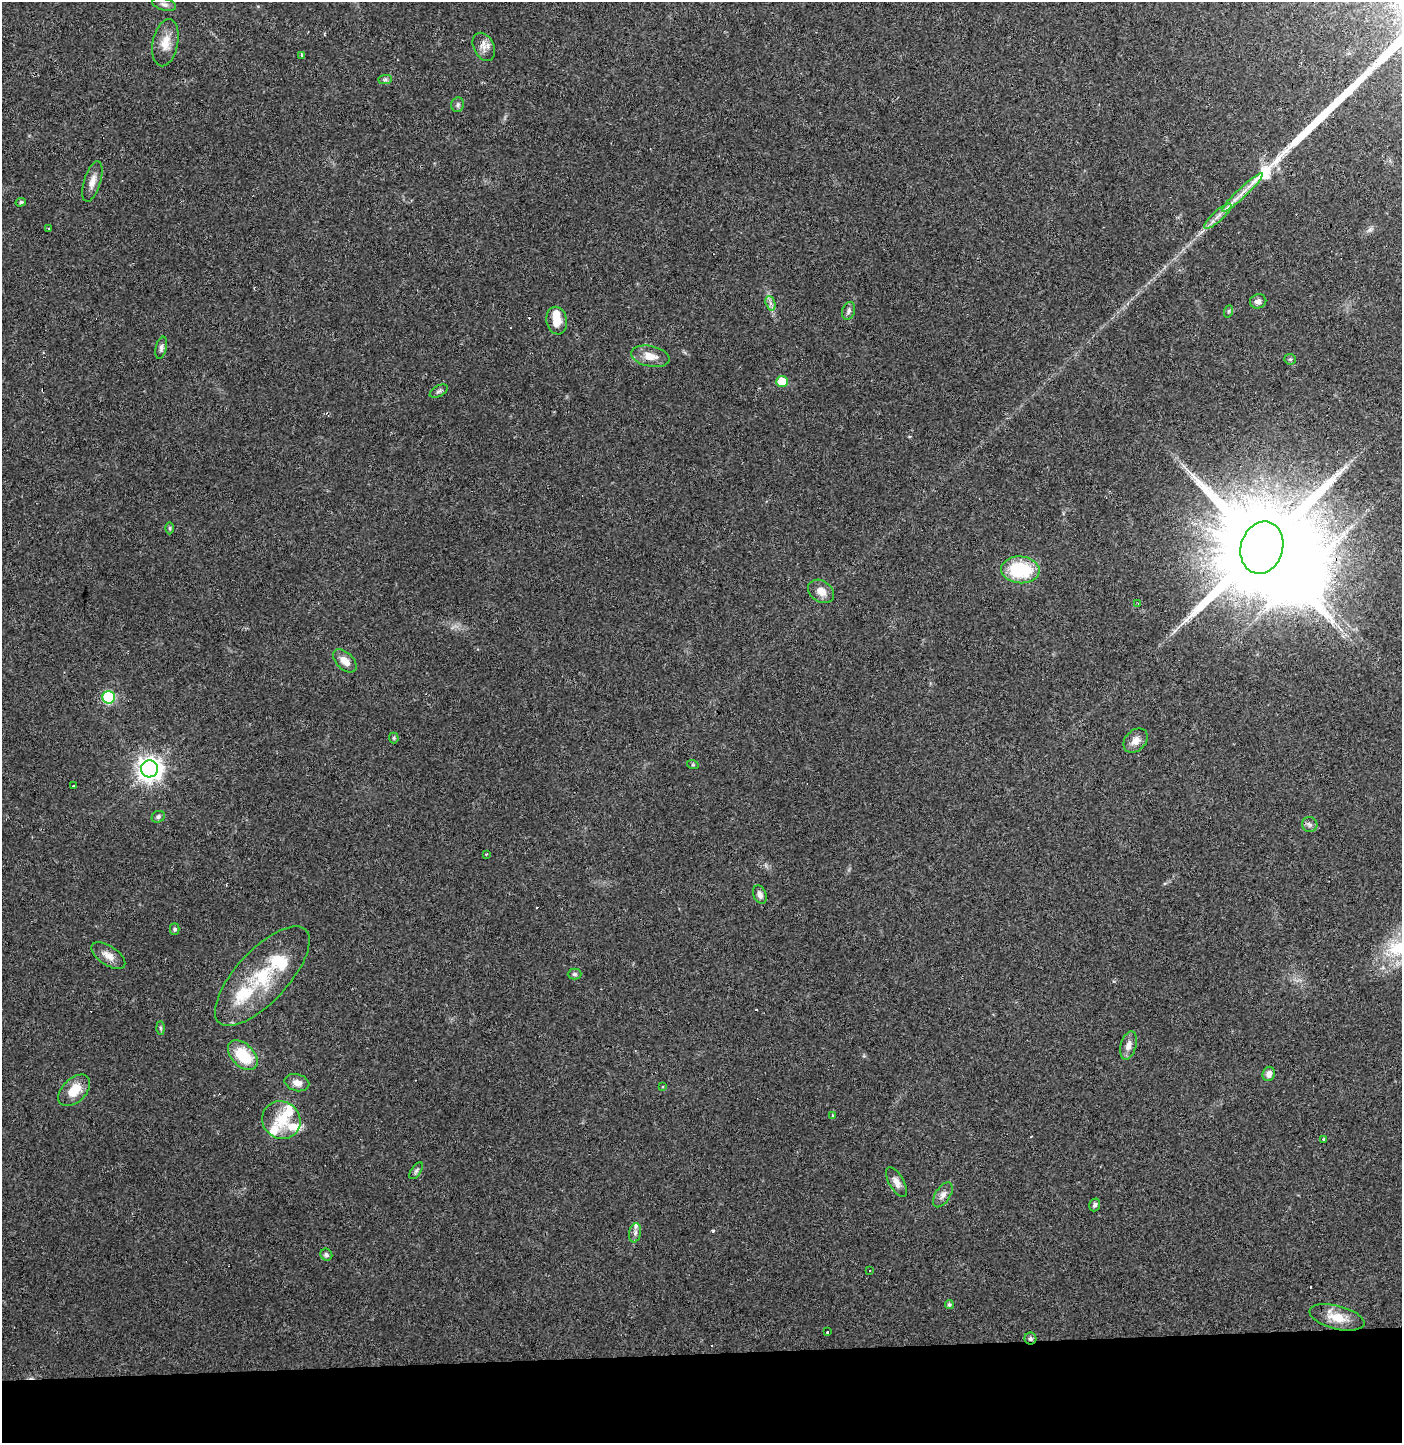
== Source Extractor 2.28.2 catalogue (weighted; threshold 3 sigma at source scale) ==
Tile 8 of 3 x 3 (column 2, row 3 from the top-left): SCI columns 1400-2799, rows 68-1508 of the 4202 x 4458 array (HDU 1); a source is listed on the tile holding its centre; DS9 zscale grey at full resolution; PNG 1404 x 1445 px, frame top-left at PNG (2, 2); each listed source drawn as its Kron ellipse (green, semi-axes under 4 px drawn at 4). Shown black and unused: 6% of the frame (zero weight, under 3 of 4 exposures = <1% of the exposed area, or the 3 px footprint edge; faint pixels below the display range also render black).
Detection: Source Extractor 2.28.2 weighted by HDU 2 'WHT'; one run over the whole footprint, this tile lists its part. Background 0.0468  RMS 0.0038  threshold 0.0169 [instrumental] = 3 sigma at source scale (4.5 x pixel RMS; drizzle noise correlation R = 1.50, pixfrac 1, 0.0396/0.0396 arcsec/px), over >= 5 px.
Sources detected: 83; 3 inside a brighter object's white glare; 9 cosmic-ray / hot-pixel residue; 3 long thin detections or spike segments (spike, bleed or trail) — neither listed nor drawn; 6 inside a brighter listed object's ellipse — not listed separately; the other 62 listed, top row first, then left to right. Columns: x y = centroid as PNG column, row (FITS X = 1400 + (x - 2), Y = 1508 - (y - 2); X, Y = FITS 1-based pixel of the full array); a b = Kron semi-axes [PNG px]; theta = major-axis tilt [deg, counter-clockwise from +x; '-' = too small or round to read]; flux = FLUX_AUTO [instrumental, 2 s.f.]
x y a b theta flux
164 4 12 6 -15 1.3
165 43 24 12 79 5.6
484 47 15 10 -63 2.9
301 55 3 3 - 0.97
385 80 7 4 1 0.77
458 105 7 6 - 0.9
92 182 21 8 73 3.2
1242 192 28 5 43 4.6
21 202 5 4 - 0.59
1218 216 17 5 42 2.7
48 228 3 2 - 0.47
1258 301 8 7 - 1.8
770 303 7 4 -71 1.1
849 311 9 6 71 1.2
1229 311 6 4 71 0.51
557 321 14 10 -78 5.5
161 348 11 5 77 1.2
650 356 19 10 -12 4.6
1290 359 6 5 - 0.61
782 382 6 5 - 10
439 391 10 5 29 0.95
170 528 6 4 -90 0.52
1262 548 26 21 74 9600
1020 570 19 13 -4 22
821 591 14 10 -35 3.6
1138 603 3 3 - 0.33
345 661 14 8 -43 3.9
109 697 6 6 - 38
394 738 5 5 - 0.51
1135 741 13 10 45 3.2
693 765 6 4 -18 0.44
149 769 8 8 - 310
73 786 3 3 - 0.9
158 817 7 5 28 0.85
1310 824 8 7 - 1.2
486 854 3 2 - 0.31
760 895 10 6 -68 1.6
175 929 5 5 - 0.81
108 956 19 9 -34 3.3
575 974 7 5 1 0.74
262 976 64 26 47 26
160 1028 6 4 -88 0.62
1128 1045 14 7 74 2.7
243 1055 18 11 -45 14
1269 1074 7 6 - 1.9
297 1083 12 8 -14 2.9
662 1087 4 3 - 0.45
74 1090 19 12 44 7.5
832 1115 3 2 - 0.68
281 1120 20 18 -38 8.1
1323 1139 3 3 - 0.63
416 1171 10 5 57 0.88
896 1182 17 7 -60 2.6
943 1195 14 7 57 2.2
1095 1205 6 5 - 0.9
635 1233 9 6 79 1.3
326 1255 6 5 - 0.89
870 1270 3 3 - 0.93
949 1305 4 4 - 0.87
1337 1317 28 11 -14 7
828 1332 3 3 - 1.8
1030 1338 6 6 - 0.94
Overlapping masked pixels (flux is a lower limit): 1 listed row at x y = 1030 1338